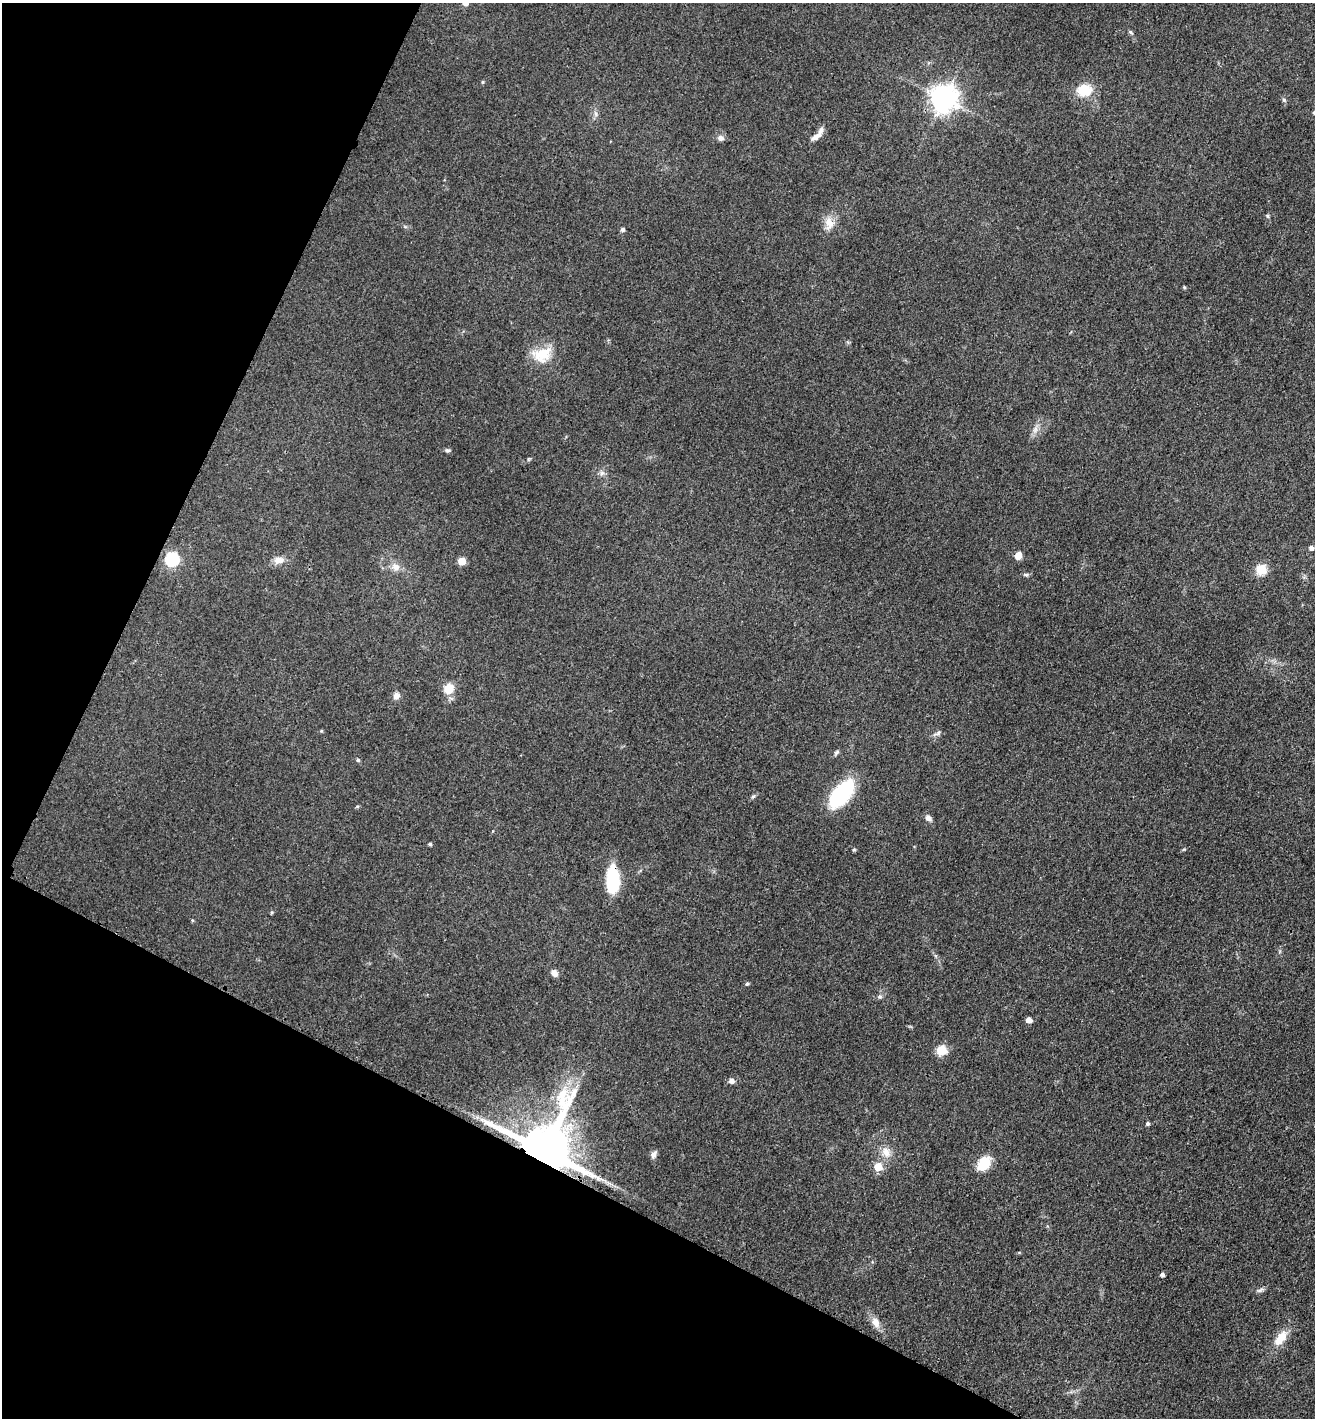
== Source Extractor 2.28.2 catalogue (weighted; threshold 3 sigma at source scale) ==
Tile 9 of 4 x 4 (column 1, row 3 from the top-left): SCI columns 158-1470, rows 1430-2845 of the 5702 x 5692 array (HDU 1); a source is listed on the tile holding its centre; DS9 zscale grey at full resolution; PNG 1317 x 1420 px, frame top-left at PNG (2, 3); no overlay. Shown black and unused: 25% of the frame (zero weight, under 3 of 4 exposures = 2% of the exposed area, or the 3 px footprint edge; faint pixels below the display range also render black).
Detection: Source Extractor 2.28.2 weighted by HDU 2 'WHT'; one run over the whole footprint, this tile lists its part. Background 0.0823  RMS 0.0062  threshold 0.0278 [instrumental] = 3 sigma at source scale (4.5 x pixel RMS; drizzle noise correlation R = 1.50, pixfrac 1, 0.05/0.05 arcsec/px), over >= 5 px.
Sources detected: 54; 1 inside a brighter listed object's ellipse — not listed separately; the other 53 listed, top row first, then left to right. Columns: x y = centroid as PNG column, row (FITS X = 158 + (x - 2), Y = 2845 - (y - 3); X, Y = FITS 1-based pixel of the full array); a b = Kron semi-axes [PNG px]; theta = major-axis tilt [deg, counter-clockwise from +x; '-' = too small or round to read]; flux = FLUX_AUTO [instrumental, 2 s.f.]
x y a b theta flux
465 3 5 5 - 4.2
1130 32 7 4 -37 0.97
483 82 4 3 - 0.78
1084 90 14 11 7 16
944 98 9 8 - 690
1284 100 6 4 -47 0.95
596 113 8 4 -71 1.3
816 136 16 6 36 4
720 138 8 6 -31 2.6
1268 216 6 4 -71 0.74
829 223 17 12 -74 6.9
622 229 5 4 - 1.6
1184 287 5 4 - 0.7
542 355 26 20 19 15
1035 429 9 4 53 2.2
447 450 7 4 -6 1.1
602 473 6 6 - 1.7
1311 548 5 5 - 2.1
1018 555 7 6 - 5.9
172 559 6 6 - 89
279 560 13 9 11 4.7
462 561 5 5 - 12
396 567 12 10 -26 4.2
1261 570 5 5 - 36
1026 575 6 5 - 1
449 688 12 11 - 8.6
396 696 8 7 - 3.2
937 733 14 4 33 1.7
836 752 7 4 46 1.2
358 760 5 4 - 1
841 794 30 14 50 53
753 796 6 5 - 1
928 818 7 6 - 2.7
430 844 4 3 - 1
613 880 25 11 89 38
192 920 5 3 - 0.63
554 973 9 6 -54 2.9
747 984 5 4 - 0.93
880 997 8 4 8 1.2
1029 1020 5 5 - 4.8
941 1050 5 5 - 34
731 1081 6 5 - 2.8
1148 1124 4 4 - 1.3
544 1150 14 14 - 4300
886 1152 14 10 -61 6.1
654 1155 10 6 65 2.2
983 1164 15 10 55 16
878 1167 6 5 - 16
598 1178 7 4 -72 1.2
1162 1275 4 4 - 1.7
1261 1290 10 3 21 1.4
876 1322 14 9 -70 4.7
1281 1338 20 10 51 10
Overlapping masked pixels (flux is a lower limit): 2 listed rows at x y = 613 880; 544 1150
Isophote crosses this tile's border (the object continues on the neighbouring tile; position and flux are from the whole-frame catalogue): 1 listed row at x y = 465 3
Unlisted compact peaks at least as high as the median listed source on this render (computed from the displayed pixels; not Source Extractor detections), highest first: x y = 854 850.